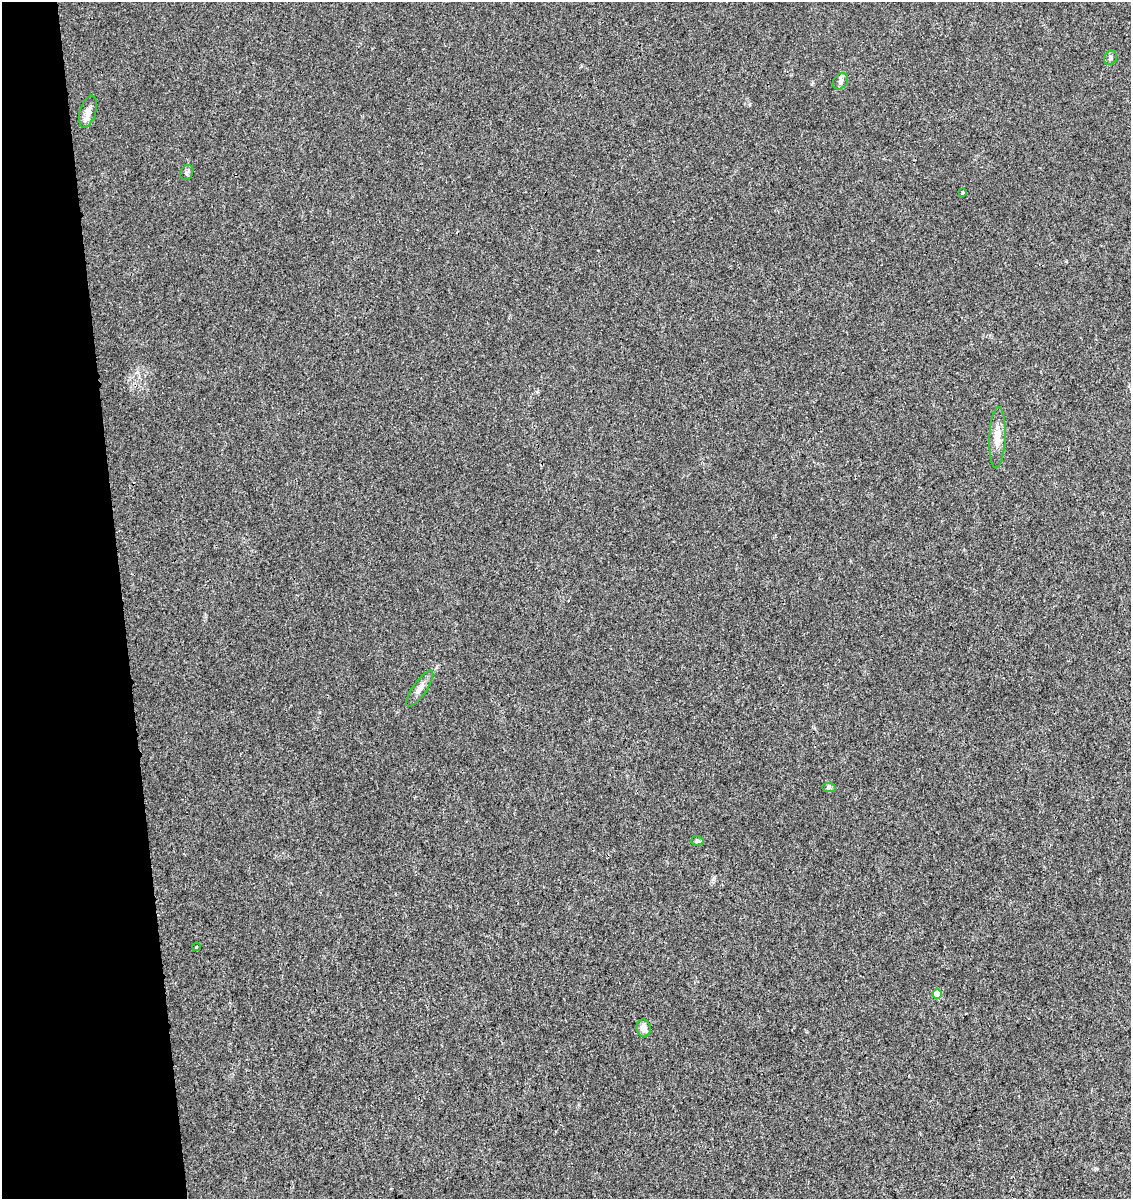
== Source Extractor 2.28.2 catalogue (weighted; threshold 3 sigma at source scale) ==
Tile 5 of 4 x 4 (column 1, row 2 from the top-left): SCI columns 79-1207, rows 2454-3650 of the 4626 x 4904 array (HDU 1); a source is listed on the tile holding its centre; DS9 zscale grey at full resolution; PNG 1133 x 1201 px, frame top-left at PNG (2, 2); each listed source drawn as its Kron ellipse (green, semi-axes under 4 px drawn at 4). Shown black and unused: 11% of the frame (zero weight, under 3 of 4 exposures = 5% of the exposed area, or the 3 px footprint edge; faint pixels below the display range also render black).
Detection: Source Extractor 2.28.2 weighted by HDU 2 'WHT'; one run over the whole footprint, this tile lists its part. Background 0.00448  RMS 0.0026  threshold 0.0118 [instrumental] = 3 sigma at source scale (4.5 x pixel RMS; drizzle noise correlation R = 1.50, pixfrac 1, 0.0396/0.0396 arcsec/px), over >= 5 px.
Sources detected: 12; all 12 listed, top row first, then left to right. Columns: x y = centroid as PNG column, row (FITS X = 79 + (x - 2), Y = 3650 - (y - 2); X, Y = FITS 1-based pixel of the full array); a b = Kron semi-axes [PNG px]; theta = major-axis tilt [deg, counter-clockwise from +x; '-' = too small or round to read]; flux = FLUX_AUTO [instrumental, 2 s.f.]
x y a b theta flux
1111 58 7 6 - 0.71
840 81 9 7 53 0.84
88 111 17 8 72 1.7
187 172 8 6 60 0.62
963 193 4 3 - 0.31
997 438 31 8 88 3.2
420 688 21 7 55 1.7
829 788 7 4 -2 0.48
697 841 6 5 - 0.52
196 947 4 3 - 0.24
937 994 4 4 - 3.8
644 1028 9 7 -82 1.8